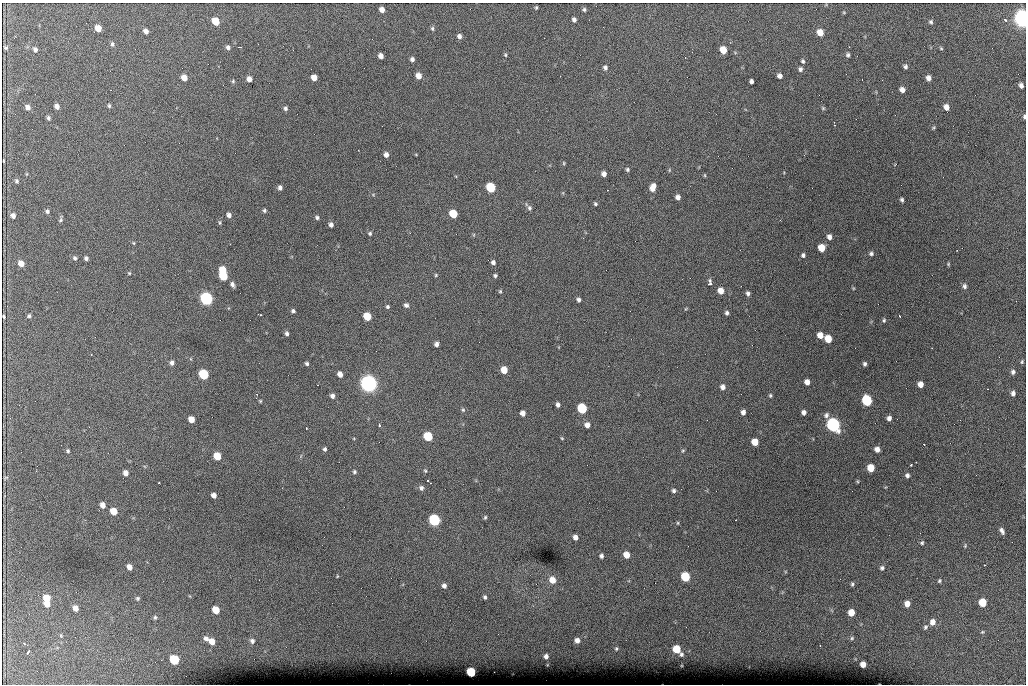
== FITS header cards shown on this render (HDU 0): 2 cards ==
NAXIS1  =                 1024 /fastest changing axis
NAXIS2  =                  682 /next to fastest changing axis

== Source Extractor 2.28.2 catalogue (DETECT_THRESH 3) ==
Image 1024 x 682 px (HDU 0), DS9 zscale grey, 1 PNG px = 1 image px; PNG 1028 x 686 px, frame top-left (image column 1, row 682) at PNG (2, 3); no overlay
Background 3700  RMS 40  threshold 121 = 3 sigma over >= 5 px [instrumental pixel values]
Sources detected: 216; all 216 listed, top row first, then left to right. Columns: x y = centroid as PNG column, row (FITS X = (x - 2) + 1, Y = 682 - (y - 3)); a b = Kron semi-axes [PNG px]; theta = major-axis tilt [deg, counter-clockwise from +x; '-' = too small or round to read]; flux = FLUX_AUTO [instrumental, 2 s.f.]
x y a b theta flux
536 7 3 3 - 3.0e+03
382 9 5 4 - 1.4e+04
584 9 5 4 - 4.6e+03
844 12 5 4 - 2.6e+03
1022 18 8 6 -78 1.8e+06
574 19 5 4 - 7.4e+03
1005 20 4 3 - 6.8e+03
215 21 6 5 - 5.9e+04
931 22 5 5 - 5.1e+03
98 28 5 5 - 3.3e+04
432 29 6 5 - 4.6e+03
146 31 5 4 - 1.1e+04
820 32 6 5 - 3.1e+04
459 36 6 5 - 8.9e+03
112 44 5 4 - 5.5e+03
5 47 4 3 - 3.8e+03
228 47 5 5 - 7.5e+03
240 47 3 2 - 1.8e+03
941 48 5 4 - 3.1e+03
35 49 5 4 - 7.5e+03
723 50 6 5 - 4.3e+04
505 55 5 4 - 3.1e+03
848 55 5 5 - 5.3e+03
381 56 5 4 - 1.3e+04
412 59 4 4 - 7.5e+03
803 61 6 5 - 4.6e+03
605 67 6 5 - 6.8e+03
905 67 5 4 - 6.4e+03
800 69 6 5 - 6.6e+03
418 76 5 5 - 2.1e+04
780 76 5 4 - 1.1e+04
314 77 5 5 - 2.3e+04
184 78 5 5 - 2.2e+04
928 78 5 4 - 1.3e+04
249 79 5 4 - 1.5e+04
233 81 4 4 - 3.7e+03
751 81 4 4 - 8.0e+03
1021 85 5 4 - 9.7e+03
902 90 5 5 - 1.2e+04
57 106 5 4 - 1.0e+04
109 106 5 4 - 3.8e+03
28 107 5 4 - 1.2e+04
946 107 6 5 - 1.9e+04
285 108 5 5 - 5.9e+03
823 108 5 4 - 3.5e+03
1024 117 5 4 - 4.5e+03
48 118 5 4 - 5.0e+03
834 124 6 2 -76 3.1e+03
933 128 6 3 58 3.1e+03
358 150 2 2 - 2.0e+03
386 155 5 5 - 1.2e+04
4 161 3 2 - 1.7e+03
564 163 5 3 - 2.6e+03
627 169 5 4 - 4.5e+03
669 170 5 3 - 2.4e+03
604 174 5 4 - 1.3e+04
705 175 5 3 - 2.5e+03
17 181 5 5 - 4.6e+03
280 187 5 4 - 8.3e+03
491 187 6 5 - 1.8e+05
653 187 8 5 73 2.4e+04
678 197 5 4 - 1.1e+04
902 200 4 3 - 4.9e+03
595 204 4 4 - 4.3e+03
529 208 8 6 -51 6.8e+03
264 210 4 4 - 4.7e+03
47 211 6 5 - 5.7e+03
453 214 6 5 - 8.3e+04
229 215 5 4 - 1.0e+04
13 216 5 4 - 1.1e+04
317 217 5 5 - 5.5e+03
61 220 8 4 75 5.0e+03
220 223 6 3 -90 3.4e+03
331 225 5 4 - 8.8e+03
370 233 5 5 - 4.3e+03
829 237 5 4 - 1.1e+04
134 243 5 3 - 2.6e+03
822 248 6 5 - 4.8e+04
957 250 2 2 - 2.3e+03
871 254 5 5 - 5.9e+03
803 255 4 4 - 5.7e+03
75 258 6 4 -63 4.8e+03
86 258 4 4 - 6.1e+03
493 262 5 4 - 8.4e+03
21 263 5 5 - 2.3e+04
948 264 5 4 - 2.9e+03
223 270 6 5 - 5.1e+04
129 273 5 4 - 2.7e+03
436 275 4 4 - 2.7e+03
495 275 4 4 - 4.6e+03
223 276 6 5 - 1.2e+05
710 283 7 4 -87 8.1e+03
232 284 6 4 -68 8.7e+03
965 286 7 5 -71 7.5e+03
500 291 5 4 - 3.1e+03
721 291 6 5 - 2.6e+04
748 293 5 4 - 7.0e+03
206 299 6 6 - 6.9e+05
578 300 4 4 - 6.7e+03
406 305 6 6 - 6.8e+03
387 307 4 4 - 4.1e+03
293 311 4 4 - 5.3e+03
727 313 5 4 - 6.2e+03
260 315 4 2 - 4.6e+03
4 316 3 3 - 3.2e+03
29 316 5 4 - 4.7e+03
367 316 6 5 - 7.7e+04
900 316 3 2 - 1.9e+03
884 320 5 4 - 4.0e+03
287 333 5 4 - 6.7e+03
820 335 5 5 - 2.5e+04
828 339 6 5 - 5.2e+04
436 344 4 4 - 9.7e+03
91 355 3 2 - 1.6e+03
1022 362 5 3 - 3.1e+03
172 363 6 5 - 8.4e+03
307 363 4 4 - 4.7e+03
865 364 4 3 - 5.4e+03
504 370 5 5 - 4.0e+04
1013 372 6 5 - 7.0e+03
204 374 6 5 - 2.1e+05
340 374 5 4 - 1.7e+04
807 382 5 5 - 1.5e+04
369 384 8 7 - 1.5e+06
920 384 5 5 - 2.0e+04
723 387 5 5 - 1.1e+04
1013 393 5 4 - 8.5e+03
770 395 5 4 - 3.8e+03
332 396 6 5 - 9.2e+03
260 401 4 3 - 2.8e+03
867 401 6 6 - 2.5e+05
558 405 5 4 - 8.8e+03
582 408 6 5 - 2.1e+05
463 410 6 5 - 4.3e+03
743 412 5 4 - 1.0e+04
804 412 4 4 - 9.7e+03
523 413 5 4 - 1.5e+04
826 415 7 6 - 8.1e+03
889 418 5 4 - 9.8e+03
191 419 5 5 - 2.7e+04
379 425 4 2 - 6.8e+03
587 425 6 5 - 1.4e+04
833 425 7 6 - 9.2e+05
306 428 2 2 - 1.6e+03
428 436 6 5 - 1.4e+05
562 438 4 3 - 2.4e+03
755 442 5 5 - 4.0e+04
325 449 4 4 - 5.3e+03
877 449 5 5 - 1.4e+04
68 451 4 4 - 4.0e+03
683 451 5 4 - 3.0e+03
217 456 6 5 - 6.1e+04
916 462 3 2 - 2.1e+03
911 465 3 3 - 5.6e+03
871 468 6 5 - 5.1e+04
425 471 6 4 -67 3.5e+03
354 472 5 4 - 4.5e+03
125 473 5 5 - 1.5e+04
907 475 5 5 - 7.1e+03
6 478 7 3 9 3.0e+03
428 481 4 3 - 6.4e+03
857 481 5 3 - 2.4e+03
159 483 3 3 - 5.9e+03
421 488 6 6 - 8.0e+03
674 491 4 4 - 6.1e+03
214 495 5 4 - 1.4e+04
103 505 6 5 - 1.5e+04
113 511 6 5 - 4.2e+04
485 517 5 4 - 3.6e+03
434 520 6 6 - 4.3e+05
736 520 2 2 - 1.9e+03
678 523 4 3 - 2.6e+03
1002 531 7 4 -61 8.4e+03
575 537 5 4 - 1.4e+04
922 543 5 5 - 4.3e+03
965 546 5 4 - 3.0e+03
626 555 5 5 - 3.1e+04
601 556 5 5 - 6.8e+03
984 565 3 2 - 2.9e+03
129 567 5 4 - 1.6e+04
882 568 6 5 - 6.1e+03
337 576 4 3 - 2.0e+03
685 577 6 5 - 1.4e+05
552 580 7 7 - 2.7e+04
939 581 5 4 - 4.0e+03
852 584 5 4 - 4.4e+03
444 586 5 5 - 8.9e+03
485 597 4 3 - 5.1e+03
47 598 6 5 - 4.9e+04
138 598 5 5 - 4.2e+03
982 602 6 5 - 7.6e+04
47 604 5 5 - 2.6e+04
907 604 6 5 - 2.1e+04
75 608 6 5 - 1.7e+04
216 610 6 5 - 5.0e+04
851 613 5 5 - 3.4e+04
155 617 6 4 76 4.3e+03
933 622 7 6 - 1.9e+04
925 627 7 5 61 5.4e+03
982 632 5 5 - 3.1e+03
61 636 6 3 -20 2.6e+03
206 638 7 6 - 1.1e+04
852 638 5 5 - 4.6e+03
577 640 5 5 - 1.4e+04
252 641 6 6 - 8.6e+03
212 642 6 5 - 2.7e+04
24 643 4 3 - 2.9e+03
820 646 2 2 - 1.4e+03
616 649 5 4 - 3.2e+03
677 649 6 5 - 7.0e+04
28 652 5 3 - 8.8e+03
681 654 5 4 - 5.7e+03
546 656 4 4 - 8.8e+03
174 660 6 5 - 1.6e+05
863 664 5 5 - 2.0e+04
471 672 6 5 - 1.5e+05
At the frame edge (FLAGS 8, measured only in part): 3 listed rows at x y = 1022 18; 1024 117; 4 316

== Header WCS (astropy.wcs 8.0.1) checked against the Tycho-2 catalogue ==
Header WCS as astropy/WCSLIB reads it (CRVAL/CRPIX/CD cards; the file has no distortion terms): RA---TAN/DEC--TAN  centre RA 07:06:07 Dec +31:10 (106.53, +31.16 deg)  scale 1.44 arcsec/px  FOV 24.5' x 16.3'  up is -93 deg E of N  parity flipped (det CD > 0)
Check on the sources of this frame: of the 60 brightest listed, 8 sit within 2.2 arcsec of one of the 15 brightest Tycho-2 stars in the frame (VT <= 12.35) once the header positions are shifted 0.21 arcsec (0.11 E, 0.18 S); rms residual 0.86 arcsec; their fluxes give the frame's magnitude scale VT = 25.10 - 2.5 log10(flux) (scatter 0.26 mag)
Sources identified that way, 8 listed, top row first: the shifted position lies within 2.2 arcsec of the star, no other Tycho-2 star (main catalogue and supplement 1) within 4.4 arcsec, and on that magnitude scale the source's flux lands within +1.5 / -3 mag of the star's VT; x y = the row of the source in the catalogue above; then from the Tycho-2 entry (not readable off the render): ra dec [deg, ICRS J2000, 3 dp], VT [Tycho-2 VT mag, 2 dp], TYC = Tycho-2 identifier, HIP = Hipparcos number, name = IAU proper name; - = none
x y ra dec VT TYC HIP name
491 187 106.458 +31.151 12.35 2438-728-1 - -
204 374 106.551 +31.041 11.84 2438-663-1 - -
369 384 106.552 +31.106 9.20 2438-180-1 - -
867 401 106.550 +31.305 11.61 2438-184-1 - -
582 408 106.559 +31.192 11.79 2438-1039-1 - -
833 425 106.562 +31.292 10.01 2438-106-1 - -
434 520 106.614 +31.135 11.36 2438-550-1 - -
471 672 106.684 +31.152 11.76 2438-931-1 - -